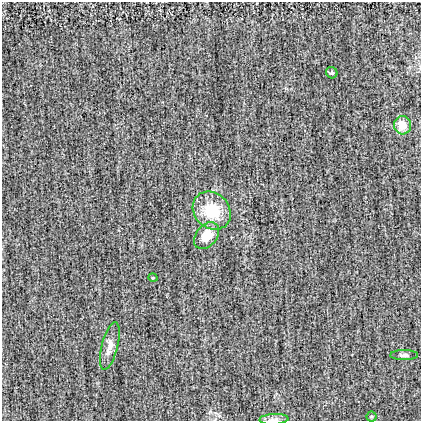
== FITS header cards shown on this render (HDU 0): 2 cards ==
NAXIS1  =                  419
NAXIS2  =                  419

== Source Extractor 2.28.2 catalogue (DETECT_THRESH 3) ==
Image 419 x 419 px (HDU 0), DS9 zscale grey, 1 PNG px = 1 image px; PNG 423 x 423 px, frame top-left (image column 1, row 419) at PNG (2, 2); each listed source drawn as its Kron ellipse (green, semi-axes under 4 px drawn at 4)
Background -0.00125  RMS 0.026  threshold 0.077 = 3 sigma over >= 5 px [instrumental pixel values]
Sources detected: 9; all 9 listed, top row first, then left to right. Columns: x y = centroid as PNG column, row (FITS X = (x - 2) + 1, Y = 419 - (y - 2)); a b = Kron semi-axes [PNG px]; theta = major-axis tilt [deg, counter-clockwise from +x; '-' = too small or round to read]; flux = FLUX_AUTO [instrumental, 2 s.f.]
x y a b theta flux
332 73 6 5 - 3.6
402 125 9 8 - 21
212 211 20 17 -44 65
207 236 15 10 50 30
153 278 5 3 - 1.4
110 346 24 8 76 15
404 355 14 5 -1 5.2
371 416 5 5 - 2.4
274 419 14 5 3 6.2
At the frame edge (FLAGS 8, measured only in part): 1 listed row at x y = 274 419